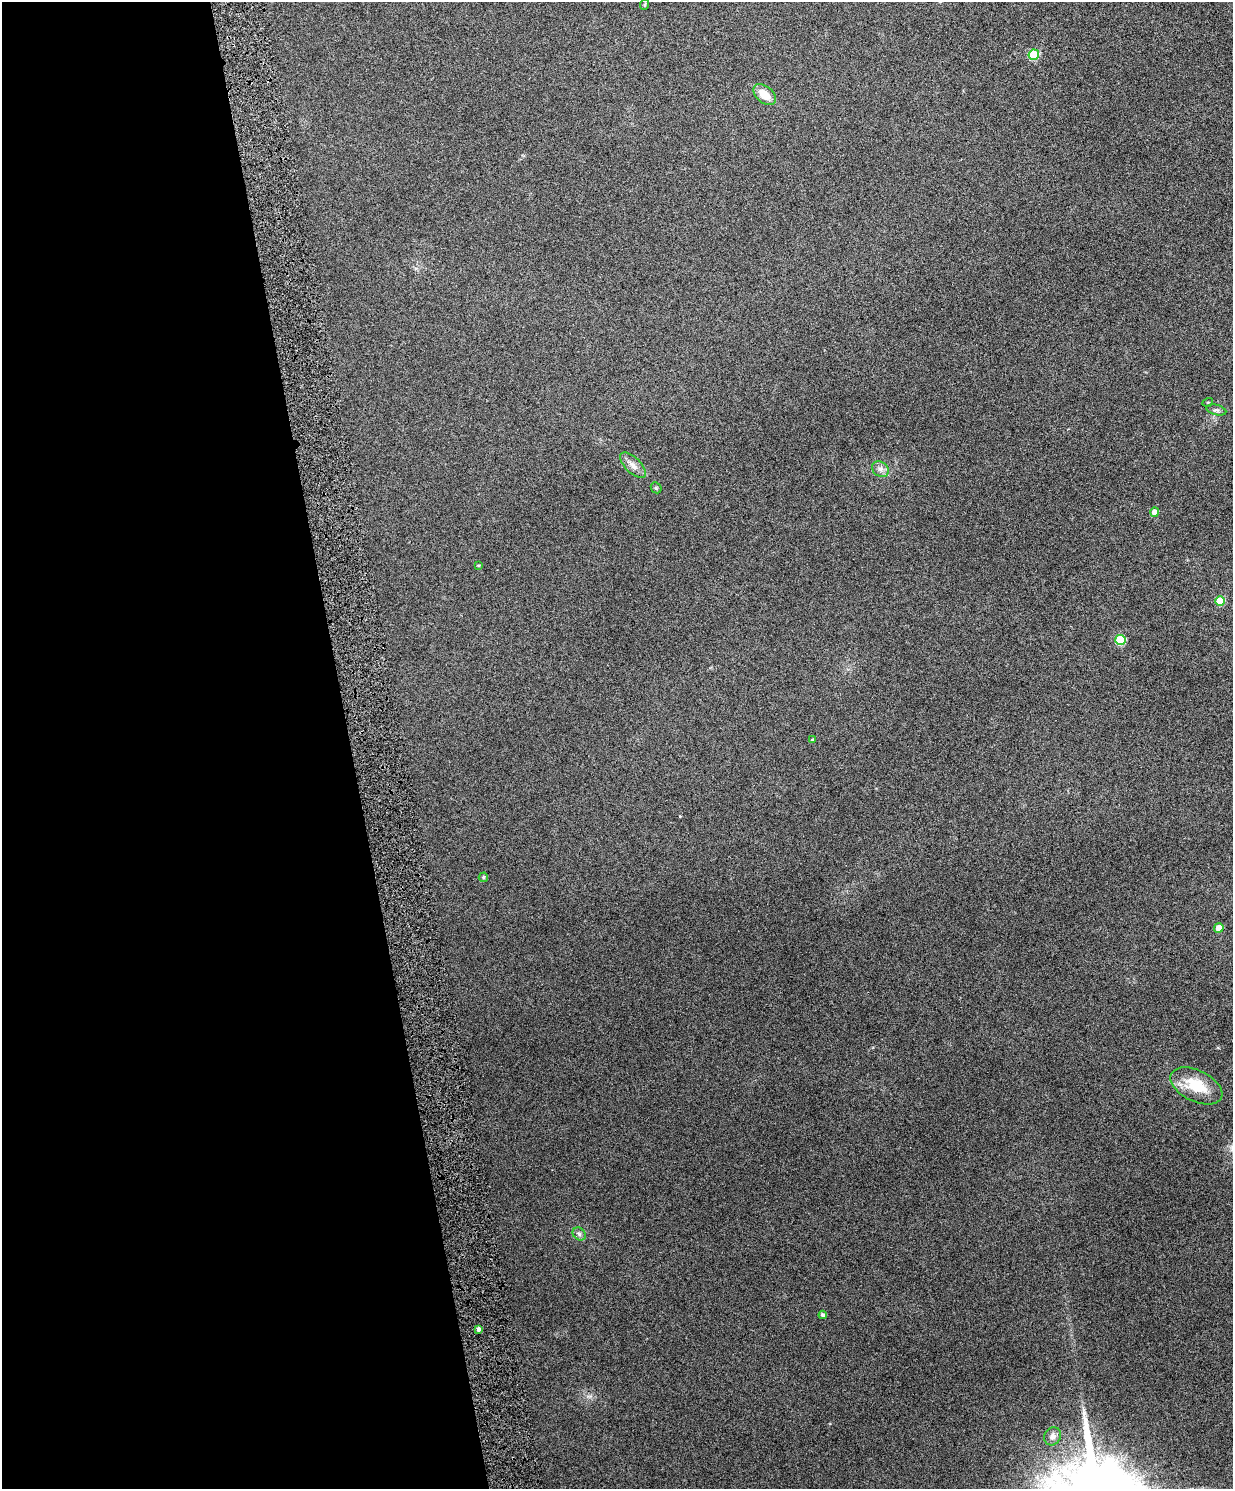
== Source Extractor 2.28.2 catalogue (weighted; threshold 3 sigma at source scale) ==
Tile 5 of 4 x 3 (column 1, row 2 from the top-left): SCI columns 3-1233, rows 1631-3117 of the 4928 x 4863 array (HDU 1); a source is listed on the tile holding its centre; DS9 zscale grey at full resolution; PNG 1235 x 1491 px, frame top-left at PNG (2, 2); each listed source drawn as its Kron ellipse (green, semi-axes under 4 px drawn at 4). Shown black and unused: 28% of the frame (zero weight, under 4 of 8 exposures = <1% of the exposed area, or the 3 px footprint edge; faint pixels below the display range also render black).
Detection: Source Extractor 2.28.2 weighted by HDU 2 'WHT'; one run over the whole footprint, this tile lists its part. Background 0.0712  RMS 0.0043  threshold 0.0176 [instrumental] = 3 sigma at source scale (4.09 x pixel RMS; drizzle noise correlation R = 1.36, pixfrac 0.8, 0.05/0.05 arcsec/px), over >= 5 px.
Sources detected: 20; all 20 listed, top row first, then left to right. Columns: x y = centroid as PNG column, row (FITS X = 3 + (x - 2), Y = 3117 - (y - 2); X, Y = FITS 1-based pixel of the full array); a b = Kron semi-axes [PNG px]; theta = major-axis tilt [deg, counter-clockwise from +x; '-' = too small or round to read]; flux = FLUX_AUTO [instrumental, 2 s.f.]
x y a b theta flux
645 4 5 3 - 0.45
1034 55 5 5 - 18
765 95 13 8 -39 5.9
1208 402 5 3 - 0.33
1216 410 10 5 -14 1
633 465 16 7 -44 2.8
880 469 9 7 -32 1.6
656 488 6 5 - 0.56
1155 512 4 4 - 3.7
478 565 3 3 - 0.41
1220 601 5 5 - 13
1120 640 5 5 - 20
812 740 4 4 - 0.48
483 877 5 5 - 0.6
1219 928 5 4 - 5.6
1196 1086 28 15 -26 13
579 1234 7 5 -45 0.99
823 1315 4 4 - 1.3
479 1329 4 3 - 1.4
1053 1436 9 8 - 2